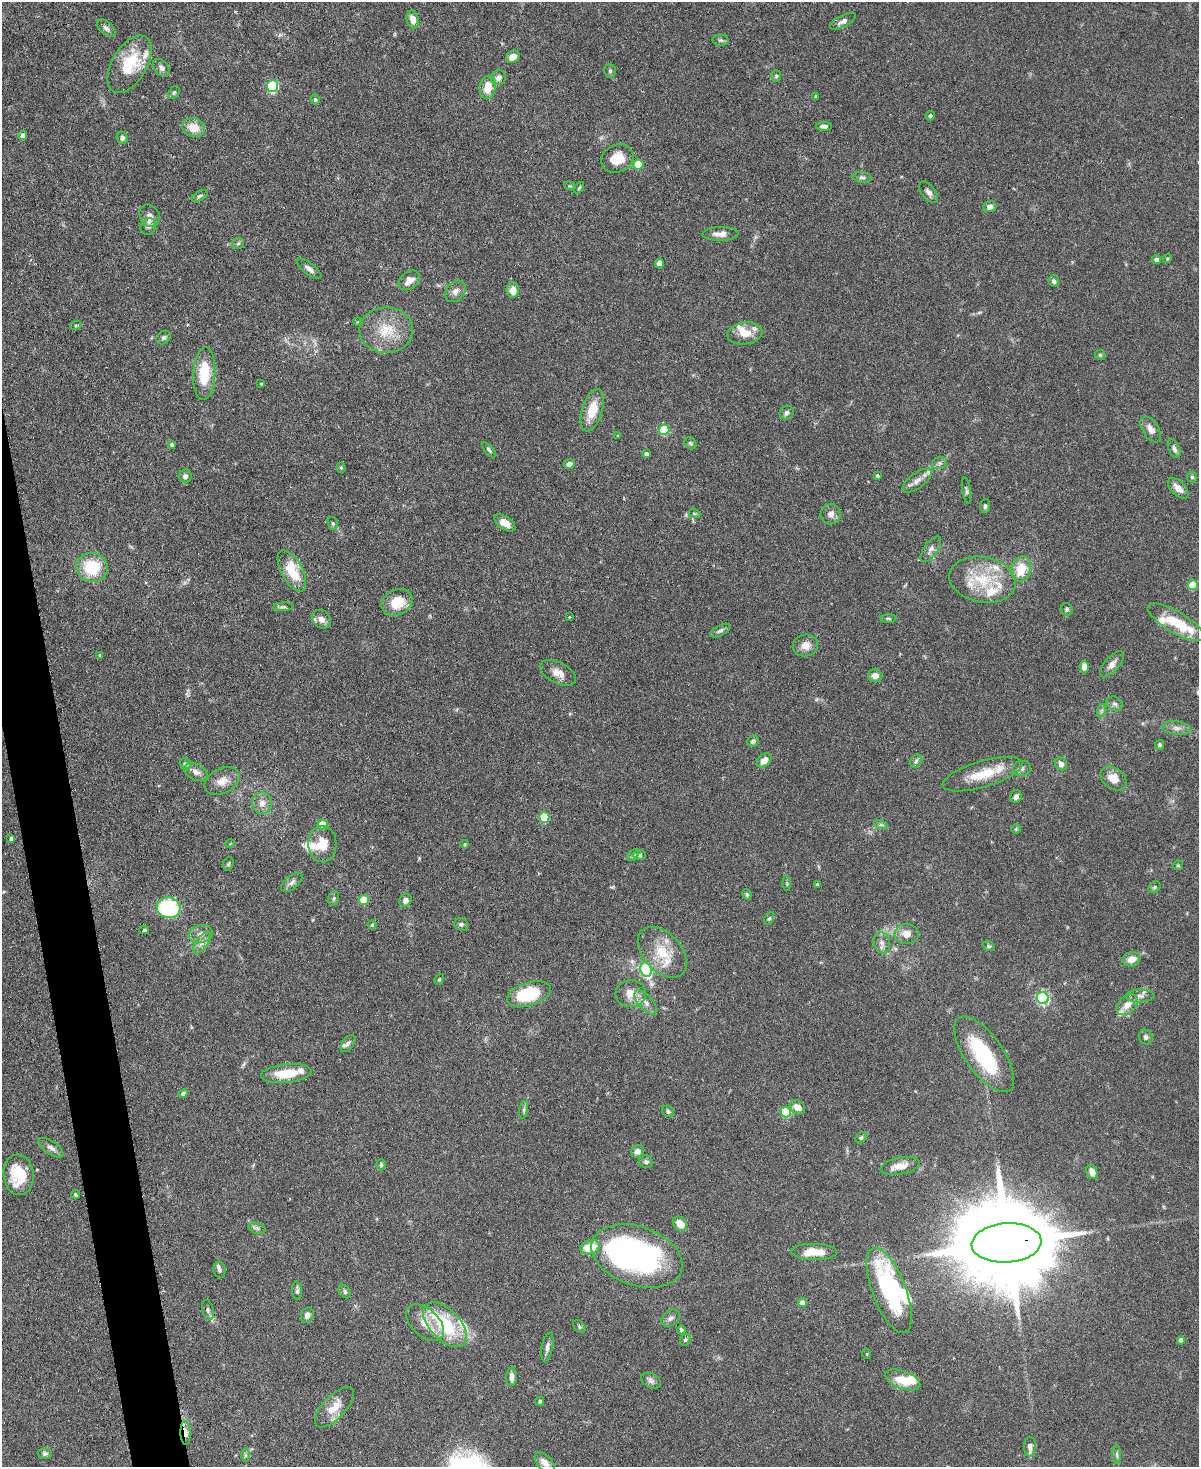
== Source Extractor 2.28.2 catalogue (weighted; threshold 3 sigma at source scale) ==
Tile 7 of 4 x 3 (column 3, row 2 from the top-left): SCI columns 2402-3598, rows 1603-3067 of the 4803 x 4819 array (HDU 1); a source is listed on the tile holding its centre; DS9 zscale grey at full resolution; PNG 1201 x 1469 px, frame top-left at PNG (2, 2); each listed source drawn as its Kron ellipse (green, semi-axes under 4 px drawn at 4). Shown black and unused: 3% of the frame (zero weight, under 3 of 6 exposures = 2% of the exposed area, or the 3 px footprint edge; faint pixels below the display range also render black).
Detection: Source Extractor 2.28.2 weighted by HDU 2 'WHT'; one run over the whole footprint, this tile lists its part. Background 0.0911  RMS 0.0035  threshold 0.0143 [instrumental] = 3 sigma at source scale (4.09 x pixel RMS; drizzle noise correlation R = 1.36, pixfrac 0.8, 0.05/0.05 arcsec/px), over >= 5 px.
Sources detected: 224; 1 too faint to see at this stretch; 3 inside a brighter object's white glare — neither listed nor drawn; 21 inside a brighter listed object's ellipse — not listed separately; the other 199 listed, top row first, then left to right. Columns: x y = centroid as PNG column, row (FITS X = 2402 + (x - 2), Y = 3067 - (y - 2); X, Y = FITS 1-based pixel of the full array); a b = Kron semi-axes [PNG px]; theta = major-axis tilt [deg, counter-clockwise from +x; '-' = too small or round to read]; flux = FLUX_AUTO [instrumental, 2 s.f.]
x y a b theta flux
413 19 9 6 -75 2.7
843 21 14 5 29 1.6
106 28 11 6 -41 1.2
721 40 8 5 -2 0.67
513 57 7 5 35 2.9
129 64 32 17 60 14
161 68 10 7 -49 1.3
610 71 7 5 -89 0.61
776 76 6 5 - 0.52
499 78 8 7 - 1.6
273 86 6 5 - 31
488 87 12 8 81 4.9
174 93 7 5 49 0.55
816 96 4 4 - 0.72
315 100 5 4 - 0.62
930 116 5 4 - 0.63
824 126 8 4 1 0.93
193 127 11 9 -18 4.8
23 135 4 4 - 1.9
122 138 6 5 - 0.84
617 158 16 13 25 6.1
638 164 5 5 - 8.4
862 177 9 5 -4 0.86
570 186 6 3 -17 0.36
579 188 6 4 54 0.49
929 192 12 7 -51 1.5
199 196 9 4 27 0.67
990 207 6 5 - 1.6
150 216 12 9 -61 1.9
148 227 8 7 - 0.94
720 234 18 7 1 2.5
238 243 6 5 - 0.59
1156 259 4 4 - 1.5
1167 259 5 3 - 0.34
659 263 5 4 - 2.4
309 269 15 5 -37 1.5
409 280 12 8 37 2.8
1054 281 6 5 - 0.9
513 290 8 6 -90 2.7
455 291 12 9 50 1.8
358 322 5 3 - 0.29
76 325 6 3 19 0.37
386 330 27 23 0 11
745 333 18 11 9 3.9
164 337 8 6 41 0.79
1100 355 5 5 - 0.46
204 374 26 11 87 12
261 384 4 3 - 0.29
592 410 22 10 74 7.1
787 413 7 6 - 1.1
1151 429 14 8 -58 2.3
664 430 5 5 - 20
618 436 4 3 - 0.34
690 443 6 5 - 0.59
172 445 4 4 - 0.92
1174 449 10 5 -67 1.1
489 450 9 4 -49 0.63
646 454 4 4 - 1.1
939 463 8 6 21 0.85
569 464 6 5 - 1.5
341 468 5 4 - 0.44
877 475 4 4 - 0.59
185 476 6 6 - 1.1
1192 477 5 5 - 0.5
917 481 17 7 36 2.3
1178 488 13 7 -44 2.3
966 490 13 3 -81 0.64
985 506 7 5 84 0.65
694 513 6 4 -20 0.41
831 514 10 10 - 1.8
333 523 6 5 - 0.5
505 523 12 6 -34 2.9
931 549 15 6 54 1.6
92 567 16 14 -9 12
1021 569 13 9 74 7.5
292 571 22 10 -62 9.7
982 580 33 22 -11 15
1193 585 5 5 - 11
397 602 16 12 30 7.7
283 607 10 4 4 0.69
1067 609 6 6 - 0.72
569 617 3 3 - 0.28
889 618 8 4 -1 0.52
322 619 10 8 -39 2.3
1176 622 32 10 -30 12
720 631 11 5 27 0.91
805 645 13 11 12 2.9
100 655 4 4 - 0.42
1112 664 16 7 49 2
1084 667 5 4 - 2.5
558 673 19 10 -26 3.1
875 676 7 6 - 2.3
1115 704 8 6 -30 0.95
1101 711 7 4 71 0.61
1177 728 14 6 -7 1.8
753 741 6 5 - 0.93
1159 745 5 4 - 0.62
764 760 8 6 47 2.6
916 761 7 5 48 0.78
185 764 6 5 - 0.65
1061 764 7 6 - 1.7
1022 769 9 7 13 1.2
196 772 12 8 -28 1.9
983 774 41 13 16 11
1114 779 14 10 -39 4.1
222 781 18 12 28 3.6
1016 797 6 5 - 1.4
262 803 10 10 - 2.4
544 817 5 5 - 18
322 824 5 5 - 8.5
881 825 7 4 -18 0.64
1016 829 5 5 - 0.38
11 839 4 4 - 0.75
230 844 5 3 - 0.24
322 844 18 14 -86 5.4
465 844 4 3 - 0.27
633 855 7 4 45 0.62
640 855 6 5 - 0.64
228 864 7 5 73 0.49
1178 865 5 5 - 0.39
292 882 13 6 39 1.3
787 884 7 4 -89 0.45
817 885 3 3 - 0.62
1154 887 6 5 - 0.57
747 895 5 4 - 0.56
334 898 7 5 72 0.63
364 900 5 5 - 11
406 900 7 6 - 1.7
169 908 12 10 -14 31
769 919 7 4 63 0.5
461 924 7 6 - 0.76
372 925 4 4 - 0.34
144 930 5 4 - 0.41
201 934 12 9 16 2.1
907 934 12 10 -1 3
202 943 12 6 52 1.8
882 943 11 8 -74 1.7
989 946 6 4 -20 0.49
662 952 29 19 -47 10
1131 959 9 7 18 2.9
646 970 7 5 -76 32
439 979 6 4 67 0.44
631 993 15 13 4 4.4
529 994 23 11 17 17
1140 996 14 6 3 1.6
1043 998 6 6 - 45
646 1002 15 7 -48 2.3
1127 1005 12 8 42 3.1
1146 1037 7 6 - 0.92
348 1043 10 5 54 0.99
984 1054 44 19 -55 22
286 1073 25 9 5 8.2
183 1094 4 4 - 1.5
797 1107 8 6 -34 3
524 1110 9 4 81 0.67
668 1111 6 5 - 0.73
786 1112 5 5 - 21
861 1138 6 5 - 0.5
51 1148 14 6 -34 1.5
638 1151 6 6 - 1.6
646 1162 7 6 - 0.93
381 1165 5 4 - 0.52
900 1166 20 8 11 3.3
1092 1172 7 5 -66 2.8
18 1175 20 15 -83 11
75 1195 5 4 - 0.59
680 1224 8 6 -45 4.2
257 1228 9 5 -14 0.8
1007 1243 35 19 4 8200
590 1247 10 7 13 7.2
814 1252 23 8 -1 6.5
637 1256 47 29 -19 85
219 1270 8 6 -81 0.82
889 1290 45 16 -69 32
297 1291 9 5 -88 0.97
345 1291 7 5 -55 0.73
802 1302 4 4 - 2.1
208 1310 10 5 -76 1
307 1315 8 6 67 1.7
671 1318 10 7 38 1.2
425 1323 22 13 -43 5.6
445 1325 27 15 -46 20
579 1327 7 5 -49 0.54
681 1330 4 4 - 0.8
685 1340 6 5 - 0.68
1181 1340 4 4 - 1.7
547 1347 15 5 80 1.3
867 1354 5 3 - 0.3
512 1377 9 5 88 1.8
903 1380 18 9 -20 6.6
651 1381 11 7 -27 1.2
540 1401 5 4 - 0.57
334 1407 25 11 47 5.5
186 1433 12 5 -88 2.1
1030 1447 10 6 89 1.1
45 1454 7 5 1 0.7
1117 1454 9 4 -89 0.74
245 1455 7 4 -90 0.59
545 1463 12 7 -46 2.8
Overlapping masked pixels (flux is a lower limit): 2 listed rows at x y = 1007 1243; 186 1433